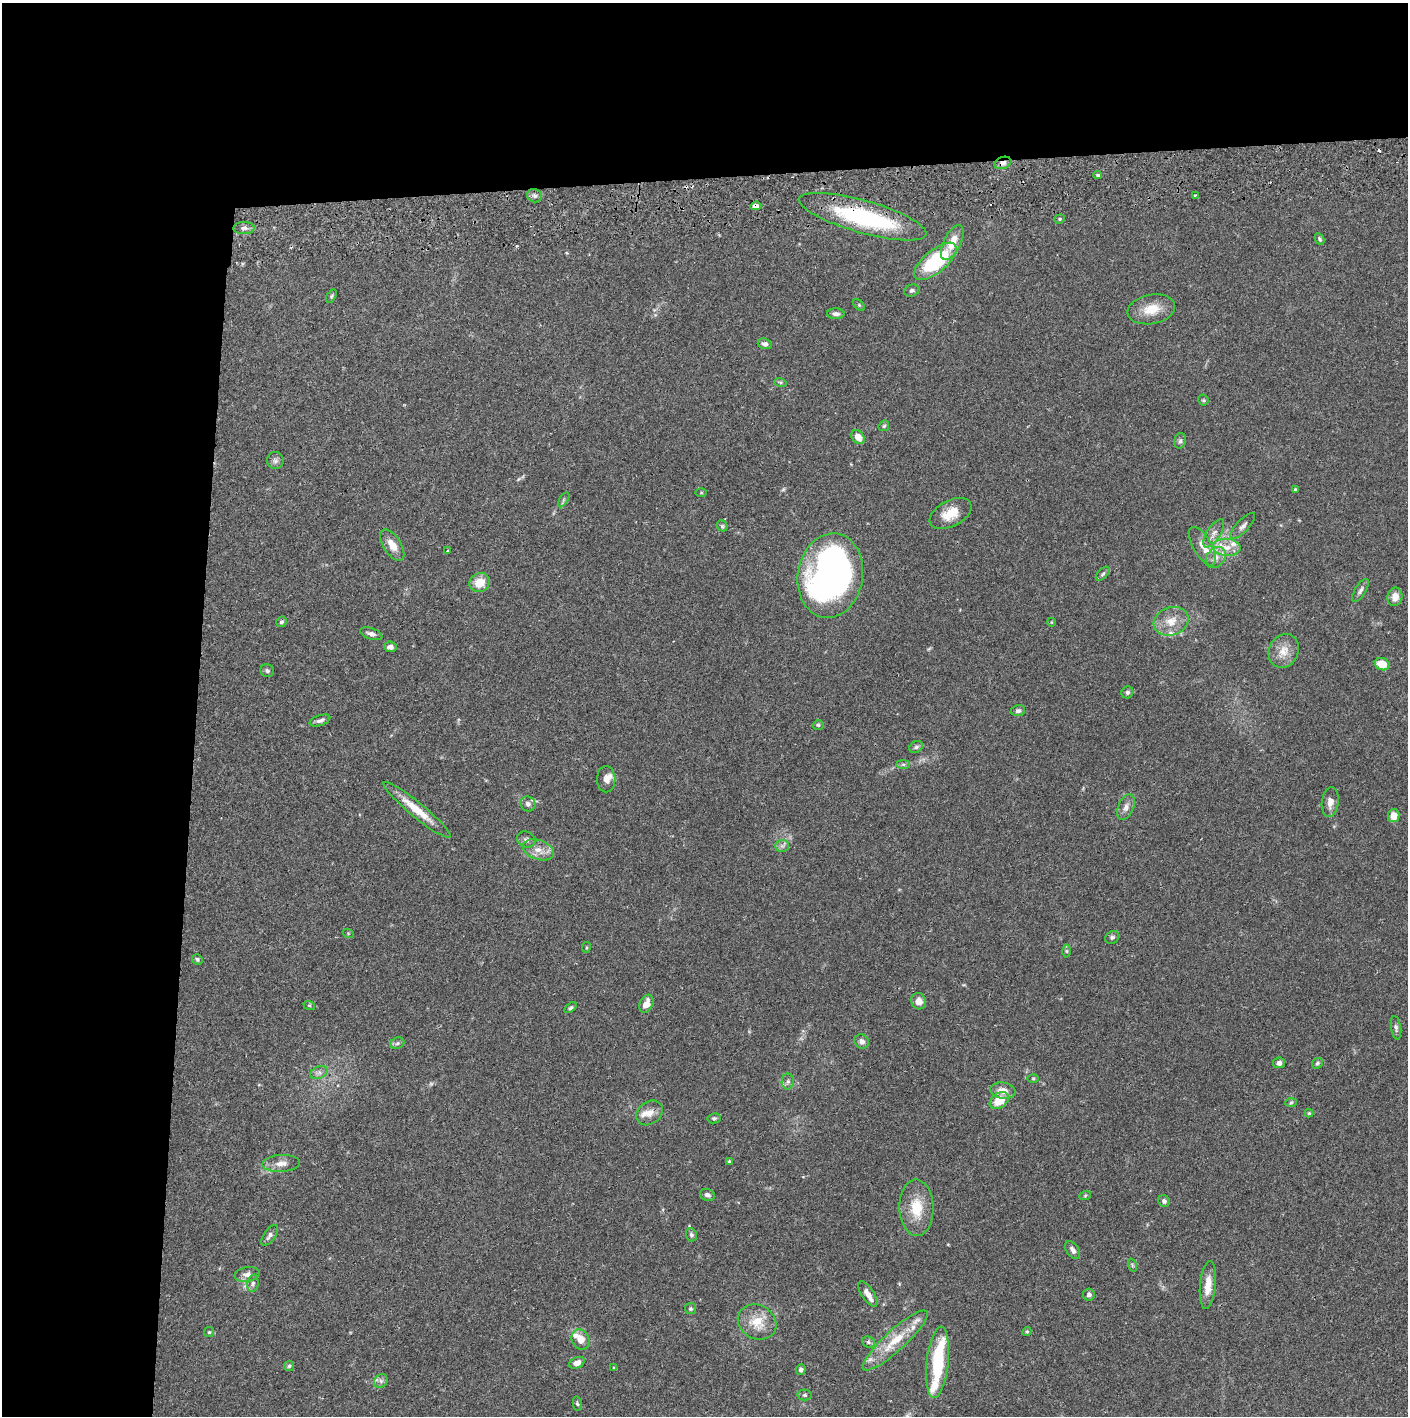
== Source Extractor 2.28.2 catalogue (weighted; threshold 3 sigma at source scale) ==
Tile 1 of 3 x 3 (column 1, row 1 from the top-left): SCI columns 4-1409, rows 2886-4299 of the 4229 x 4357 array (HDU 1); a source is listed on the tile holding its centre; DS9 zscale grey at full resolution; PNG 1410 x 1418 px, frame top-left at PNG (2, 3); each listed source drawn as its Kron ellipse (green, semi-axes under 4 px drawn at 4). Shown black and unused: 24% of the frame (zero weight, under 2 of 3 exposures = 3% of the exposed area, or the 3 px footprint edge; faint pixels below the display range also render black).
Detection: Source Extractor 2.28.2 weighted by HDU 2 'WHT'; one run over the whole footprint, this tile lists its part. Background 0.0681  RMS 0.0049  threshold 0.0219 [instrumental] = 3 sigma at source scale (4.5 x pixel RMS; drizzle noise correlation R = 1.50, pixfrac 1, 0.05/0.05 arcsec/px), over >= 5 px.
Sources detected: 131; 3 inside a brighter object's white glare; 3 cosmic-ray / hot-pixel residue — neither listed nor drawn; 9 inside a brighter listed object's ellipse — not listed separately; the other 116 listed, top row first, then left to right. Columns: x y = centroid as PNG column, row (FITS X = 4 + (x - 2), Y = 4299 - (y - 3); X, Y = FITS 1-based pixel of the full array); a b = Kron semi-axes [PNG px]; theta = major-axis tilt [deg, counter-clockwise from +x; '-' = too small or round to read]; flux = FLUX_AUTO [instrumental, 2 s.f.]
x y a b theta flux
1003 163 9 6 21 2.1
1098 175 4 3 - 0.92
1195 195 3 2 - 0.59
534 196 7 6 - 1.4
756 206 5 4 - 4.3
863 217 66 16 -16 58
1060 219 5 4 - 0.64
244 228 10 6 1 1.9
1320 239 6 4 -64 0.78
952 243 19 8 64 8.1
935 261 26 11 39 33
912 290 8 6 19 1.1
331 296 7 4 60 0.68
859 305 7 4 -45 0.68
1151 309 24 14 11 9.5
836 314 9 5 -1 1.6
765 344 7 5 -17 1.5
780 382 6 4 -19 0.76
1203 400 5 5 - 0.68
884 426 6 4 45 0.73
858 437 7 6 - 4.7
1180 441 8 6 75 1.1
275 461 8 8 - 1.6
1295 490 3 3 - 0.9
701 493 6 4 1 0.53
564 500 8 3 59 0.77
951 513 22 13 28 9.3
722 526 6 5 - 0.76
1243 526 17 6 47 2
1214 533 16 6 57 2.9
392 545 18 9 -57 5.2
1202 546 22 9 -60 5.1
1227 547 14 8 -4 5.2
447 551 4 2 - 0.41
1216 558 12 8 51 3.4
1103 574 9 5 45 0.96
830 576 42 32 80 190
480 582 10 9 - 7.4
1360 590 13 5 58 1.6
1395 597 9 7 78 4.1
1171 621 18 14 18 7.4
281 622 5 5 - 0.88
1051 622 4 3 - 0.31
371 634 11 5 -18 2
390 647 6 5 - 2.3
1284 651 17 14 63 6.3
1382 664 7 6 - 7.5
267 671 7 6 - 1
1127 692 6 5 - 1.1
1018 711 7 5 13 1.4
320 721 11 5 18 1.6
818 725 5 4 - 0.74
916 747 7 5 30 1
903 764 7 4 0 0.92
606 779 13 9 -90 2.8
1330 802 15 8 82 3.8
528 804 8 7 - 1.8
1126 807 13 7 68 2.7
417 810 43 7 -39 11
1394 816 6 5 - 6.2
526 840 9 8 - 1.8
782 846 6 6 - 1.3
538 850 16 9 -19 4.9
348 933 6 4 -19 0.48
1112 937 7 6 - 1
586 947 5 3 - 0.46
1066 951 6 4 -89 0.69
197 959 5 4 - 0.92
919 1001 8 7 - 3.1
646 1004 9 6 64 4.7
309 1005 6 4 -19 0.6
571 1008 7 4 36 0.78
1396 1028 12 5 -81 1.3
862 1041 8 6 -36 2.2
397 1043 7 5 23 1.1
1279 1063 6 5 - 1.7
1317 1063 6 5 - 0.73
319 1072 9 6 22 1.8
1033 1078 6 4 0 0.52
788 1081 8 6 90 1.5
1003 1091 12 8 -7 4.3
999 1100 10 7 36 9.9
1291 1103 6 4 2 0.66
649 1113 14 11 37 4.2
1309 1113 4 4 - 0.61
714 1118 6 5 - 0.87
729 1161 4 3 - 0.69
281 1163 18 8 3 4.1
707 1195 8 6 -20 1.5
1085 1196 6 4 21 0.65
1164 1201 6 5 - 1.2
916 1208 28 17 -89 13
270 1235 12 6 55 2
691 1235 7 5 -74 1.1
1073 1250 10 6 -56 2.1
1132 1265 7 4 -72 0.72
247 1274 12 7 9 2.7
253 1283 8 5 79 1.4
1208 1285 24 8 84 6.7
868 1294 14 6 -57 3.4
1089 1295 6 6 - 1.7
691 1309 5 5 - 0.86
757 1322 20 17 -30 10
209 1332 5 5 - 0.66
1027 1332 5 4 - 0.58
580 1339 10 8 -70 4.8
895 1340 42 10 43 15
869 1342 7 5 -23 1
937 1362 36 11 84 31
577 1363 8 5 25 2.9
289 1366 5 5 - 0.75
614 1368 4 4 - 0.53
801 1369 5 4 - 1.2
381 1381 7 6 - 1.4
805 1395 7 5 1 0.93
577 1403 7 4 -79 0.71
Overlapping masked pixels (flux is a lower limit): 3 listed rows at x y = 1003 163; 756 206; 863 217